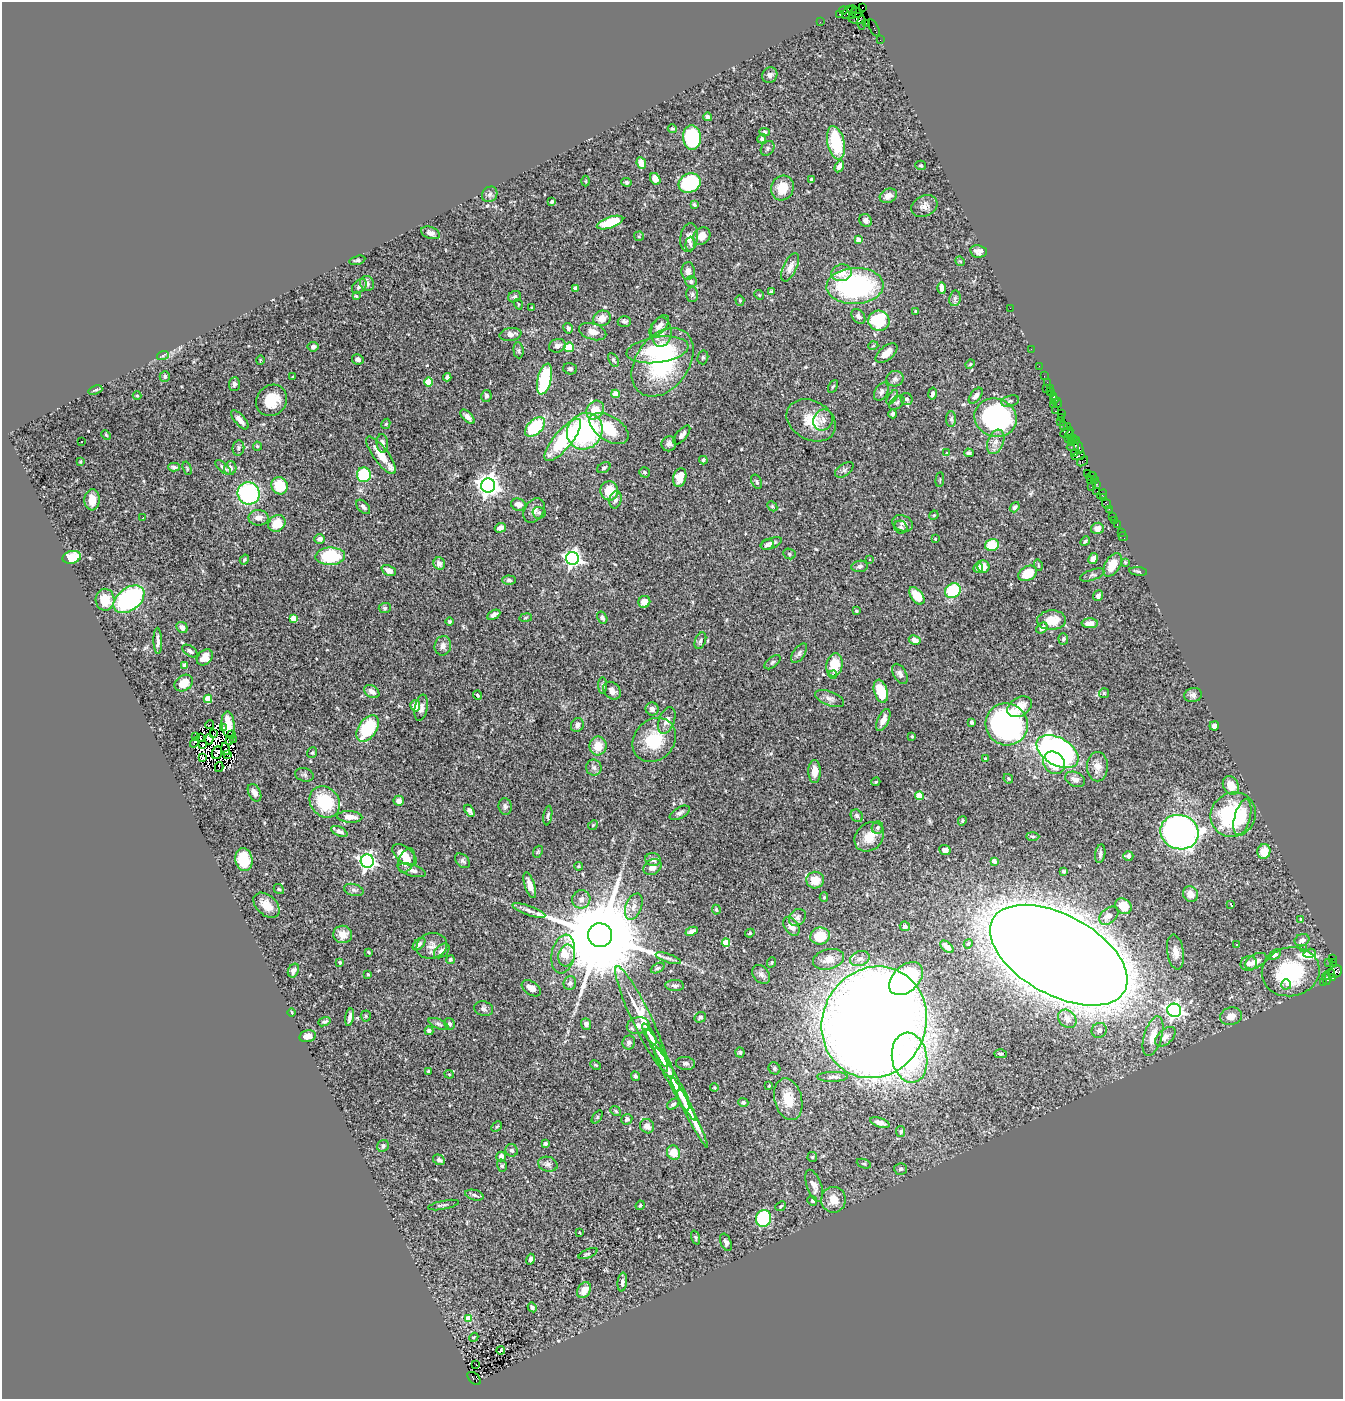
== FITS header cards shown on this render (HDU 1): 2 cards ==
NAXIS1  =                 1341
NAXIS2  =                 1397

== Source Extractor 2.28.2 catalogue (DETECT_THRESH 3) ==
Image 1341 x 1397 px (HDU 1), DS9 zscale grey, 1 PNG px = 1 image px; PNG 1345 x 1401 px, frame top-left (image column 1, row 1397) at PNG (2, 2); each listed source drawn as its Kron ellipse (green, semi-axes under 4 px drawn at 4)
Background 1.39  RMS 0.042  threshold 0.126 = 3 sigma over >= 5 px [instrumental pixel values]
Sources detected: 535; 9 with non-positive FLUX_AUTO (blend fragments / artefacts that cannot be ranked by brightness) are neither listed nor drawn; of the other 526, the 500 brightest by FLUX_AUTO listed and drawn (26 fainter detections omitted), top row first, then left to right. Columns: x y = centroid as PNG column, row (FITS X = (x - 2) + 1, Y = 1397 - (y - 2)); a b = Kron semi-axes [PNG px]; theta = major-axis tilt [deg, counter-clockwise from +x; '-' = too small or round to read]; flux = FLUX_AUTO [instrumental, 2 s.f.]
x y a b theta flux
863 7 3 2 - 13
852 10 4 4 - 43
843 11 4 3 - 70
847 12 7 3 61 180
857 13 6 5 - 220
840 14 4 3 - 180
853 15 3 3 - 100
857 18 8 5 -3 250
820 22 2 2 - 21
862 22 7 3 -89 66
867 23 2 2 - 21
874 28 9 2 -63 78
880 40 2 2 - 16
770 75 8 7 - 10
708 117 4 3 - 7.3
672 129 5 4 - 4
765 132 5 4 - 5.2
692 137 12 9 -85 290
762 139 5 4 - 6.2
836 143 17 8 -77 150
768 148 8 6 55 6.7
641 163 6 4 -66 32
921 165 5 4 - 3.1
839 166 6 4 59 16
655 179 6 5 - 19
812 180 4 3 - 9.3
586 181 5 3 - 2.7
626 182 5 4 - 5.5
690 183 11 9 26 230
782 188 12 11 - 48
490 194 8 7 - 8.9
888 196 9 7 25 19
552 202 4 3 - 4.9
694 205 3 3 - 6.4
924 206 14 10 28 18
865 220 7 6 - 12
610 222 14 5 19 100
430 233 10 6 -19 12
639 236 5 5 - 3.8
702 236 9 7 43 30
689 238 14 8 81 22
858 239 4 4 - 23
690 244 7 5 88 7.1
978 251 8 6 -8 14
357 260 8 4 15 4.9
960 261 5 4 - 2.9
790 267 15 6 65 22
688 271 9 6 87 14
841 273 10 8 13 32
691 282 6 5 - 6.3
367 283 7 7 - 8.8
359 286 8 6 44 8.9
855 286 28 18 2 490
575 288 4 3 - 5.8
942 288 6 4 -89 20
771 292 4 4 - 7.5
692 294 7 6 - 6
759 295 5 4 - 3.2
356 296 3 2 - 2.6
514 297 6 5 - 6.6
955 298 8 5 80 8
740 300 5 4 - 3.9
518 304 5 3 - 2.7
532 308 3 3 - 2.9
1010 308 2 2 - 34
916 311 4 3 - 3.5
858 316 8 6 -51 10
602 318 9 7 26 28
624 321 7 5 -1 7.3
879 321 10 10 - 180
659 326 13 6 49 16
568 328 5 4 - 7.2
593 332 14 8 -17 24
661 332 15 10 85 24
510 334 11 6 8 19
557 346 8 6 18 14
873 346 5 3 - 2.8
313 347 5 5 - 9.6
569 347 5 5 - 69
1031 349 2 2 - 8.2
518 350 8 5 -85 5.8
658 350 31 13 8 210
886 353 13 7 40 27
163 355 6 4 19 4
703 357 7 5 76 5.2
358 359 6 5 - 12
260 360 5 3 - 2.7
613 360 7 4 -61 4.9
663 362 38 26 53 300
970 364 5 4 - 3.6
1039 366 2 2 - 13
570 369 7 5 -15 6.6
165 376 5 5 - 6.3
1044 376 2 2 - 26
292 377 3 2 - 3.2
447 377 4 4 - 6.4
545 379 16 7 75 230
895 379 8 7 - 11
429 382 4 4 - 88
1047 382 2 2 - 25
234 384 6 5 - 6.8
833 386 7 4 61 3.9
1046 388 2 2 - 50
1050 388 2 2 - 55
95 390 7 4 19 4.4
881 392 10 6 59 8.5
1051 392 4 3 - 110
615 394 4 4 - 38
932 394 6 4 80 7.8
137 396 4 4 - 3
486 396 6 5 - 6
976 396 9 5 52 13
1054 396 4 3 - 43
892 397 8 3 56 4.5
907 399 6 5 - 8.4
272 400 16 14 48 76
1054 400 2 2 - 21
1010 401 9 5 14 6.8
897 403 9 5 39 6.8
1057 403 5 2 - 37
1053 404 2 2 - 13
595 410 10 8 55 57
1055 411 3 2 - 43
1062 413 3 2 - 35
893 414 4 3 - 6.4
467 417 9 4 -44 13
995 418 21 19 -19 460
1061 418 3 2 - 25
951 419 8 5 90 5.7
240 420 12 5 -49 20
811 420 26 19 -29 71
823 420 11 9 59 19
1060 421 2 2 - 49
386 424 5 4 - 2.8
1063 425 3 3 - 24
535 427 12 7 44 180
1067 427 4 3 - 25
609 428 22 12 -32 99
585 431 19 17 50 440
1067 432 7 3 28 180
106 435 5 3 - 2.8
682 435 11 5 49 11
1070 435 4 3 - 140
1068 438 3 3 - 130
1074 438 3 3 - 18
563 440 26 9 50 230
81 441 3 2 - 5.9
1076 441 2 2 - 7.3
996 442 13 8 69 19
1071 442 3 2 - 47
382 443 9 5 -84 11
669 444 7 7 - 11
257 446 4 4 - 3.1
1073 447 6 2 0 59
1079 447 7 3 -67 120
238 448 7 6 - 7.4
947 452 3 3 - 15
969 453 5 3 - 5.9
1075 454 3 3 - 130
381 455 23 7 -54 56
1078 456 7 4 10 180
703 460 4 3 - 7.1
1083 461 6 3 38 110
80 462 4 3 - 2.6
174 467 6 4 -2 6.6
223 467 9 4 -41 7.8
187 468 7 4 -72 3.8
230 468 7 6 - 15
604 468 7 4 31 5.9
844 470 10 6 35 8.1
644 472 5 5 - 6.1
1088 473 2 2 - 64
364 475 7 7 - 150
680 477 10 6 76 34
1092 477 5 2 - 47
1094 479 4 2 - 54
940 480 7 3 85 2.6
1090 481 2 2 - 4.3
757 482 7 5 -64 5.8
1097 484 3 2 - 52
280 486 9 8 - 79
488 486 7 7 - 2200
1091 487 2 2 - 28
609 491 9 8 - 75
1097 491 2 2 - 23
249 493 11 11 - 330
1102 494 5 3 - 45
1104 498 2 2 - 39
92 500 10 7 87 34
615 500 9 6 76 13
1107 504 5 3 - 49
519 505 7 6 - 19
772 506 6 4 -46 3.5
363 507 8 5 -48 10
1015 507 5 4 - 6
1109 509 3 2 - 6.4
534 511 13 9 58 18
539 513 6 6 - 4.9
934 515 4 4 - 3.7
1112 516 3 3 - 41
143 518 3 2 - 5.2
259 518 10 7 0 16
1115 520 2 2 - 13
277 523 9 7 42 53
902 523 11 8 -23 12
1117 525 3 2 - 44
901 527 7 6 - 6.6
500 528 5 4 - 21
1097 528 6 5 - 16
1121 532 2 2 - 5.2
1123 537 5 3 - 34
320 539 5 5 - 11
935 539 3 3 - 2.9
1085 541 5 4 - 4
771 543 11 5 20 11
767 545 6 5 - 7.1
992 545 7 5 14 66
789 554 6 5 - 5.3
330 556 15 8 2 160
72 557 9 6 13 61
572 558 6 6 - 1200
1093 559 6 4 60 14
244 560 5 4 - 4.2
870 560 3 3 - 8.6
1125 562 4 4 - 2.9
439 564 6 5 - 17
1038 565 6 3 -73 2.9
1113 565 13 7 58 43
860 566 8 5 8 9.8
983 567 6 6 - 30
978 568 5 4 - 7.9
389 571 7 5 -25 16
1138 571 9 3 -6 4.2
1028 573 10 7 30 59
1092 575 13 5 20 7.2
509 580 6 4 -2 6.6
953 591 8 7 - 140
917 596 10 6 -53 57
1098 596 5 5 - 10
129 599 17 11 37 480
105 600 11 9 -88 65
644 602 6 6 - 22
385 608 6 5 - 4.5
856 611 3 3 - 3.4
494 615 7 4 26 14
602 617 6 4 -58 9.4
293 618 4 4 - 50
526 618 6 3 9 3.1
1052 620 14 9 3 54
449 622 4 4 - 4.2
1090 623 8 5 -1 23
182 627 6 5 - 14
1042 628 6 4 42 14
1063 639 6 5 - 7.7
915 640 6 4 -28 17
158 641 13 4 -89 12
700 641 9 5 69 7.5
443 646 10 8 76 15
190 651 8 5 -33 6.9
799 653 11 6 55 8.7
205 657 9 6 46 39
773 662 9 5 38 5.7
185 665 4 4 - 12
834 665 12 8 81 66
900 674 11 6 -60 11
833 675 4 3 - 4.7
184 683 10 7 35 45
603 685 8 4 -89 5.6
612 691 10 7 -46 15
881 691 12 6 -73 89
372 692 8 5 -34 15
1104 693 5 5 - 2.9
477 695 4 4 - 7.5
1193 695 9 7 10 9.5
830 698 15 7 -21 14
208 699 4 4 - 93
415 706 6 5 - 24
1020 707 13 9 31 39
421 708 13 6 79 15
652 709 7 6 - 13
667 720 14 7 69 20
883 720 12 5 65 18
972 722 4 3 - 6.7
228 724 13 6 -85 19
1007 724 21 20 - 860
210 725 4 2 - 6.5
577 725 7 6 - 10
1214 726 5 4 - 15
223 727 3 3 - 7.3
368 728 15 9 55 170
214 734 3 2 - 4.2
231 735 2 2 - 2.5
912 736 3 3 - 3.4
195 737 3 2 - 11
200 738 4 3 - 7.2
209 739 5 3 - 6
233 740 3 2 - 7.8
654 740 24 20 48 120
230 741 4 3 - 4.5
194 742 5 2 - 7.9
202 744 3 2 - 2.5
598 746 9 8 - 41
226 749 6 2 -75 2.7
1058 752 23 13 -31 950
217 753 6 5 - 2.5
312 753 5 4 - 4.4
227 754 3 2 - 3.1
202 758 4 2 - 2.5
985 759 3 3 - 2.6
1054 763 12 10 -50 75
219 767 5 2 - 11
594 767 8 8 - 10
1097 767 14 10 90 24
815 771 11 6 89 26
304 775 9 6 -15 7.1
1008 779 5 4 - 3.7
1075 779 10 7 -24 14
876 782 5 3 - 3.2
1231 785 10 7 -61 42
254 793 9 6 -63 17
919 796 4 4 - 83
399 801 5 5 - 15
325 802 17 14 -49 140
505 806 8 6 -83 7.9
470 811 7 4 -58 8.5
680 813 11 5 29 8.9
1233 815 23 22 - 300
548 816 10 4 81 5.5
857 816 7 5 -46 9.3
350 817 12 6 -3 29
1242 817 18 8 75 49
962 821 5 4 - 4.6
593 825 5 4 - 3.6
877 827 6 5 - 5.4
339 831 9 4 -25 14
1179 832 19 17 -18 1500
1033 836 7 3 -2 4
869 837 16 13 45 45
945 850 6 5 - 13
1264 851 7 6 - 44
538 852 6 4 69 3.7
1100 854 9 5 80 8.8
405 855 14 7 -38 45
1128 856 5 4 - 10
653 859 7 6 - 14
244 860 11 8 -79 94
367 861 6 6 - 910
406 861 13 7 68 28
462 861 9 6 -45 7.6
994 861 4 3 - 19
578 866 4 3 - 3.2
653 867 9 7 34 21
412 870 15 5 -17 16
1064 871 4 3 - 4.1
815 880 8 8 - 48
530 885 13 5 -72 20
279 889 5 4 - 3.7
354 890 10 6 -16 9.4
1191 894 8 7 - 26
824 897 5 4 - 3.5
581 899 9 9 - 15
267 905 15 10 -42 41
1231 905 3 2 - 4.4
1123 906 9 7 -34 37
634 907 14 8 69 20
529 910 17 4 -21 13
716 910 5 4 - 3.7
1109 916 11 7 41 19
797 917 9 7 46 10
1301 919 4 3 - 2.5
791 926 10 6 -54 20
905 926 5 5 - 6.9
692 931 6 4 25 11
750 933 5 4 - 3.6
343 934 9 9 - 32
600 935 12 12 - 73000
820 936 10 8 18 77
1302 940 7 6 - 12
726 943 4 4 - 86
419 944 7 4 44 8.3
968 944 5 4 - 4.7
1237 944 3 3 - 6.1
432 946 15 12 17 26
947 947 8 4 -41 16
1304 949 3 3 - 3.2
442 951 9 6 40 13
368 952 3 2 - 2.6
1175 952 17 8 -81 24
1310 953 6 3 18 400
563 954 19 11 79 37
1059 955 75 40 -29 22000
1274 955 7 4 32 8.6
567 956 11 8 74 20
668 958 13 4 -18 9.3
860 958 10 7 20 14
1332 958 3 3 - 170
828 959 16 10 15 34
450 960 4 4 - 4.5
1256 961 12 7 28 20
340 962 3 3 - 5.5
772 962 5 3 - 2.7
1334 962 3 3 - 24
1329 963 2 2 - 11
1249 964 8 7 - 17
658 968 7 4 26 5.9
293 971 7 5 63 9.8
1291 972 29 24 12 250
1335 972 7 5 36 260
368 974 3 3 - 3.5
761 974 10 7 -51 12
1329 974 6 3 54 81
1326 978 7 4 -79 190
1333 978 3 3 - 93
906 979 20 13 43 500
1323 982 3 3 - 38
570 983 7 6 - 8.7
1286 984 5 5 - 8.4
675 985 9 5 -2 8.1
531 988 11 6 -35 20
484 1009 9 7 -15 9.1
1174 1010 7 6 - 940
292 1012 4 2 - 2.5
366 1016 5 5 - 3.9
1231 1016 11 8 13 25
350 1017 9 3 80 11
700 1017 6 5 - 7.4
642 1019 58 9 -65 120
1067 1019 10 8 -45 20
324 1022 6 4 19 6
874 1022 57 51 64 9500
438 1024 10 4 -24 6.9
449 1024 6 5 - 6.1
586 1024 6 5 - 11
638 1025 11 8 13 18
1099 1030 8 7 - 9.4
429 1031 4 4 - 9.3
649 1034 12 3 -59 23
308 1036 8 5 13 19
1153 1036 20 9 74 44
1165 1037 12 7 42 19
629 1042 7 6 - 7.5
657 1048 21 4 -62 40
740 1052 5 4 - 4.7
1001 1054 6 4 3 4.1
910 1058 25 17 -79 270
664 1062 17 5 -62 47
685 1063 9 6 -6 8.9
596 1065 6 3 -26 3.6
774 1068 6 5 - 4.9
429 1071 3 3 - 6.2
449 1074 4 4 - 3
635 1076 5 4 - 6.3
832 1077 15 5 1 11
675 1083 43 5 -61 83
769 1086 3 2 - 2.8
714 1087 4 4 - 2.8
788 1099 21 13 -75 63
683 1100 11 4 -67 24
743 1102 5 4 - 8.5
673 1104 7 4 35 7.2
616 1111 6 4 -38 3.7
689 1112 40 4 -63 100
597 1117 7 4 54 3
627 1119 6 5 - 6.2
880 1123 10 4 -19 18
647 1126 7 6 - 16
497 1127 6 3 43 3.1
901 1131 5 4 - 4.1
545 1143 4 3 - 6.2
383 1146 6 5 - 7.8
512 1150 6 6 - 7.4
673 1153 7 6 - 37
501 1157 5 4 - 19
812 1157 5 5 - 3.6
439 1160 6 5 - 11
548 1164 10 7 -16 11
864 1164 7 4 -21 4.5
502 1166 6 5 - 4.7
901 1169 6 6 - 6.2
814 1186 16 7 -71 19
474 1195 9 5 -15 7.5
833 1200 13 12 - 38
812 1201 5 4 - 4.3
444 1205 16 2 12 5.1
640 1205 5 4 - 3.4
781 1206 6 4 41 3.8
763 1218 8 7 - 260
579 1232 3 3 - 4.4
696 1237 7 3 -71 3.6
726 1242 9 5 -68 8.1
588 1253 10 4 23 5.2
530 1259 5 4 - 6.2
622 1282 9 4 84 8.4
584 1290 8 6 60 26
532 1307 5 3 - 6.5
468 1319 4 4 - 81
474 1337 5 3 - 2.8
501 1350 4 3 - 10
476 1365 2 2 - 4
474 1378 8 5 -43 230
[26 fainter detections neither listed nor drawn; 9 non-positive-flux detections neither listed nor drawn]